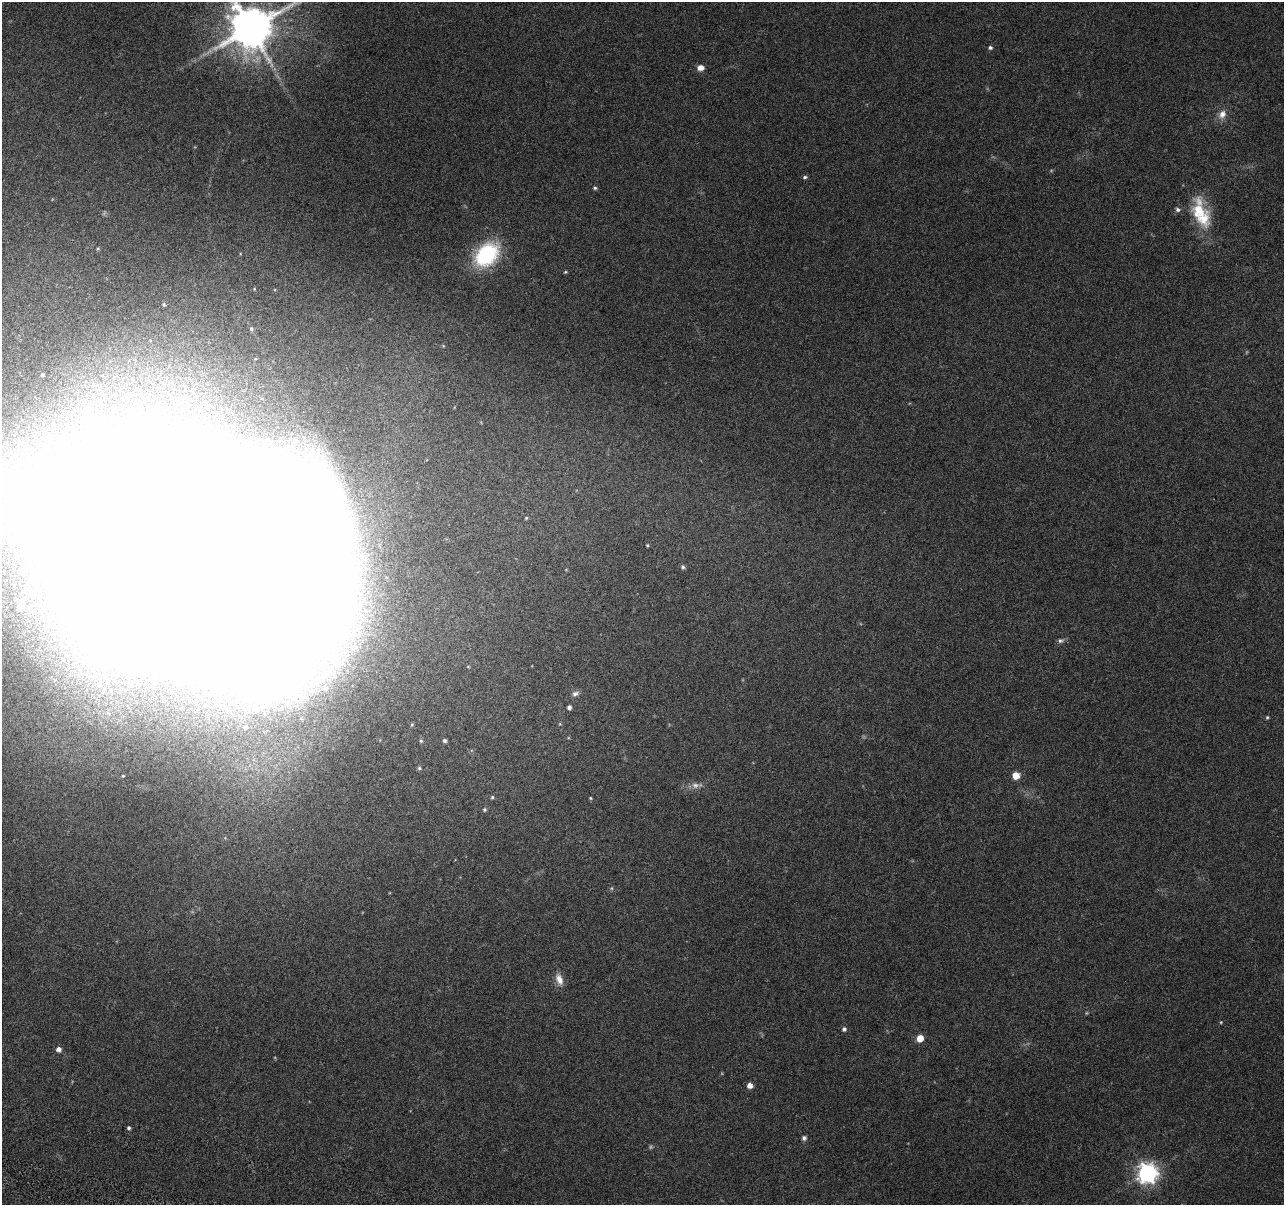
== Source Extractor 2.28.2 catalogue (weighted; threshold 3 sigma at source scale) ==
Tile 7 of 4 x 4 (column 3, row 2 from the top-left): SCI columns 2583-3864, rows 2686-3888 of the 5170 x 5431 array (HDU 1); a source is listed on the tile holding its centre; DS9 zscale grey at full resolution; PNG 1286 x 1207 px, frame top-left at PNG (2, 2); no overlay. Shown black and unused: <1% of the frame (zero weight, under 3 of 6 exposures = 3% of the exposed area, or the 3 px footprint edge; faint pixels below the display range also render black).
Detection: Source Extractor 2.28.2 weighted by HDU 2 'WHT'; one run over the whole footprint, this tile lists its part. Background 0.0304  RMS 0.004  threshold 0.0163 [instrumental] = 3 sigma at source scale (4.09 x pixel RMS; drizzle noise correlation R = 1.36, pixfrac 0.8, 0.0396/0.0396 arcsec/px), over >= 5 px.
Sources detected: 51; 3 too faint to see at this stretch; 4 inside a brighter object's white glare — not listed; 1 inside a brighter listed object's ellipse — not listed separately; the other 43 listed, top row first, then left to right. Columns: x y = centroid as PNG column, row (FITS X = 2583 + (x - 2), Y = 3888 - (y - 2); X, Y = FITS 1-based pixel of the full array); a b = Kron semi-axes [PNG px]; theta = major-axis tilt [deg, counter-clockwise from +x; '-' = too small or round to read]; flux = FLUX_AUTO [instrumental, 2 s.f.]
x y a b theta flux
251 28 13 12 - 1700
990 48 5 5 - 0.83
701 68 7 6 - 2.6
1222 114 13 10 56 3.2
805 177 6 4 10 0.68
595 188 5 4 - 0.68
1178 210 6 6 - 0.91
1199 211 35 20 -85 15
98 248 4 4 - 0.38
486 254 28 19 44 32
565 272 4 3 - 0.43
164 304 6 4 -87 0.57
251 329 6 4 77 0.61
42 375 4 3 - 0.52
294 441 7 6 - 1.1
526 518 4 4 - 0.39
647 545 4 3 - 0.37
176 546 145 92 -21 8300
683 567 5 5 - 0.82
21 607 7 7 - 2
1060 641 8 6 2 1.1
99 685 7 5 -68 0.85
575 694 9 6 23 1.3
569 707 4 4 - 1.3
1267 717 4 4 - 0.5
245 727 3 3 - 0.56
421 741 5 4 - 0.58
445 741 4 4 - 0.8
419 768 5 4 - 0.61
1016 775 5 5 - 7.7
695 785 14 8 -2 2.3
492 797 5 4 - 0.52
590 798 4 3 - 0.36
485 809 5 5 - 0.62
559 979 15 8 -71 3.5
1221 1022 4 3 - 0.34
844 1029 5 5 - 0.95
920 1038 5 5 - 6.3
58 1049 5 5 - 1.8
750 1085 5 5 - 2.5
129 1128 4 4 - 0.77
804 1138 6 5 - 1
1147 1173 7 7 - 220
Isophote crosses this tile's border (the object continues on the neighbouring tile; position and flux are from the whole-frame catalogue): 2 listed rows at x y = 251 28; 176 546